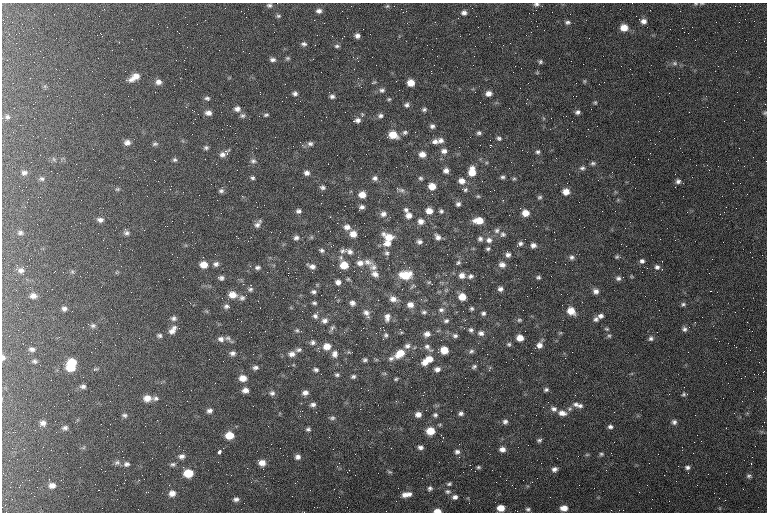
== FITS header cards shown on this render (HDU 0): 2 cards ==
NAXIS1  =                  765 / length of data axis 1
NAXIS2  =                  510 / length of data axis 2

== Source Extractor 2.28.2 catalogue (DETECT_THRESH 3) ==
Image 765 x 510 px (HDU 0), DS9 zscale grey, 1 PNG px = 1 image px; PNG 769 x 514 px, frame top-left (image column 1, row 510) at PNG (2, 3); no overlay
Background 162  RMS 8.1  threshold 24.3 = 3 sigma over >= 5 px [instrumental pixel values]
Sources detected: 397; all 397 listed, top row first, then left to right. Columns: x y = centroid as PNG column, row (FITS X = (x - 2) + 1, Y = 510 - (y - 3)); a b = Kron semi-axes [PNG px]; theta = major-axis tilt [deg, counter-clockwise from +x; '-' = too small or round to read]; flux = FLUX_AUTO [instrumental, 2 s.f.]
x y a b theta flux
536 4 7 5 11 1400
696 4 7 3 8 660
269 5 6 5 - 1200
387 6 6 5 - 860
319 11 7 6 - 2000
342 11 2 2 - 600
464 13 7 6 - 2000
570 14 2 2 - 380
278 16 6 4 12 900
644 21 6 5 - 2400
567 22 8 5 6 1400
22 24 2 2 - 770
197 24 3 2 - 530
624 28 7 6 - 6600
684 32 2 2 - 2800
19 33 2 2 - 300
179 33 2 2 - 240
97 35 2 2 - 240
357 36 6 5 - 2000
460 36 2 2 - 600
342 38 2 2 - 2800
304 44 7 5 -7 1400
315 45 2 2 - 260
337 46 7 5 1 1100
146 48 2 2 - 2800
40 51 2 2 - 2700
287 58 6 5 - 870
423 58 2 2 - 1300
176 60 2 2 - 230
273 60 7 5 -10 1600
540 61 5 5 - 1100
675 63 7 6 - 1300
583 64 2 2 - 360
376 65 2 2 - 270
473 65 2 2 - 810
515 66 2 2 - 530
521 68 2 2 - 1200
595 69 2 2 - 270
136 76 10 8 25 4400
679 78 2 2 - 240
131 79 9 6 3 2400
191 81 3 2 - 430
584 81 5 5 - 670
158 82 7 6 - 2500
374 82 6 4 20 650
411 83 6 6 - 6000
382 90 8 6 4 1600
475 92 2 2 - 270
295 93 6 5 - 1500
489 93 6 5 - 2900
260 94 2 2 - 440
332 96 6 5 - 1600
207 98 7 5 -10 1200
389 99 5 4 - 760
595 103 6 4 -69 700
407 105 7 6 - 1600
237 109 8 7 - 2400
424 109 6 5 - 1100
192 110 3 2 - 1000
578 112 6 5 - 1600
208 113 7 5 -5 2600
765 113 5 4 - 720
198 114 2 2 - 310
266 115 6 4 17 890
242 116 8 7 - 1400
380 116 7 6 - 1700
7 117 6 6 - 1100
357 120 9 7 7 2200
432 126 6 6 - 1600
588 129 2 2 - 370
405 132 7 6 - 1300
479 133 5 5 - 1200
192 134 2 2 - 1500
393 135 9 7 -13 8400
33 136 2 2 - 260
275 137 3 2 - 430
499 138 6 5 - 1100
441 140 8 7 - 2300
435 141 8 7 - 2400
127 142 8 7 - 2900
155 144 8 5 10 1200
310 144 8 6 8 1700
490 145 3 2 - 24000
206 148 7 5 14 1200
256 148 3 2 - 900
739 148 2 2 - 310
444 151 8 7 - 2400
538 152 6 5 - 1200
227 153 5 3 - 1400
222 154 17 7 38 3000
422 154 7 6 - 3900
54 159 6 4 -87 890
175 160 6 5 - 1100
253 161 8 7 - 1700
593 163 6 5 - 1200
696 165 2 2 - 980
582 168 7 6 - 1500
446 171 7 6 - 2400
24 172 7 5 5 1500
472 172 11 8 89 7700
307 173 6 6 - 2100
119 177 2 2 - 480
503 177 6 5 - 1100
252 178 6 5 - 1100
375 178 7 6 - 1900
420 178 6 6 - 1100
42 179 7 6 - 1100
514 179 5 4 - 750
462 181 8 7 - 3900
678 181 6 6 - 1600
211 184 2 2 - 240
432 186 7 6 - 6200
322 187 6 5 - 1400
117 189 7 5 19 900
401 190 13 5 -22 1600
465 190 7 5 -2 1200
221 191 7 5 1 1400
490 191 2 2 - 320
566 192 7 6 - 4900
199 195 2 2 - 320
362 195 7 6 - 5300
478 196 6 4 -20 800
683 196 2 2 - 1200
38 197 2 2 - 670
540 197 6 5 - 1100
27 202 2 2 - 480
458 204 6 6 - 1500
362 207 6 5 - 1700
406 210 7 6 - 1500
298 211 6 5 - 1500
429 211 7 7 - 4900
441 211 6 5 - 1200
724 212 3 2 - 450
525 213 7 6 - 5800
383 214 9 8 - 2700
720 214 2 2 - 360
208 215 2 2 - 300
409 215 7 7 - 3400
330 217 2 2 - 330
100 220 8 6 -9 2100
421 221 8 7 - 3000
479 221 9 6 -2 7800
337 223 2 2 - 1700
364 223 2 2 - 1100
37 224 2 2 - 230
257 225 9 7 46 2200
347 227 8 7 - 3100
497 231 7 7 - 1700
126 232 9 6 -63 1700
280 232 2 2 - 470
554 232 2 2 - 740
20 233 7 5 -12 1100
353 234 7 7 - 4900
503 234 7 7 - 1500
236 236 3 2 - 5600
311 237 6 4 -90 680
389 237 13 8 -28 7700
438 237 8 6 -42 2300
296 238 7 6 - 1700
480 239 7 7 - 1700
489 240 8 8 - 2700
675 240 2 2 - 410
419 242 7 6 - 1800
387 243 10 7 3 4200
520 243 6 5 - 1600
621 244 2 2 - 530
333 245 4 3 - 940
533 245 7 6 - 2200
488 249 5 5 - 1100
322 250 7 5 -14 1300
342 251 7 6 - 1500
349 251 12 7 -27 2900
387 253 7 7 - 1500
447 254 2 2 - 960
508 254 8 6 -73 2000
358 257 2 2 - 2000
572 257 8 7 - 1700
617 257 6 5 - 880
341 258 7 5 -76 1400
642 261 6 6 - 1700
368 262 13 7 -17 3500
360 263 9 7 -5 3400
458 263 7 5 30 1100
216 264 8 6 17 1900
565 264 2 2 - 690
204 265 8 7 - 5700
344 265 8 7 - 8900
502 265 8 7 - 2900
516 265 2 2 - 3700
121 266 3 2 - 400
312 266 9 6 -15 2500
257 267 8 5 -5 1600
373 267 11 9 -11 3000
657 267 7 6 - 1700
647 268 2 2 - 3000
20 270 10 7 -8 2200
288 273 2 2 - 9200
375 274 11 8 -32 3200
405 275 13 9 1 13000
462 275 8 7 - 3300
80 276 2 2 - 280
470 276 7 6 - 1700
538 277 6 5 - 1100
221 278 7 5 -6 1600
618 278 7 6 - 1700
348 279 6 4 -15 810
338 282 7 7 - 2600
243 284 3 3 - 310
413 286 10 5 15 1100
537 287 2 2 - 260
250 289 7 5 16 1300
500 289 6 5 - 1900
596 291 7 6 - 2600
711 291 3 2 - 740
314 292 7 5 -1 1400
233 295 9 7 -7 5600
33 296 7 5 3 2600
462 297 7 6 - 6700
242 298 8 7 - 1700
283 298 2 2 - 250
393 299 11 8 -19 3600
421 299 3 3 - 500
258 301 3 2 - 440
314 303 6 4 -10 1000
352 303 7 6 - 2200
683 304 7 5 12 1200
410 305 8 7 - 3700
226 306 7 6 - 1600
472 308 5 5 - 1000
64 309 7 6 - 1900
441 310 8 6 2 1800
463 311 2 2 - 320
571 311 8 7 - 6800
424 312 7 5 -1 1300
366 313 10 8 -30 2800
483 313 5 5 - 1300
315 316 9 8 - 2000
601 316 7 6 - 1900
387 317 11 7 81 3200
174 318 8 7 - 1800
20 319 2 2 - 310
596 319 7 6 - 1700
519 320 6 5 - 970
325 321 9 7 20 2500
446 321 7 5 22 1400
695 322 2 2 - 330
747 322 2 2 - 280
93 326 8 7 - 1800
332 328 9 4 58 1200
400 329 3 3 - 590
607 329 6 5 - 790
684 329 6 6 - 1700
749 329 3 2 - 460
173 330 13 8 52 3900
297 330 6 6 - 1000
471 330 6 5 - 1300
265 331 3 2 - 510
438 331 6 3 19 610
657 332 2 2 - 340
481 333 8 7 - 2200
560 333 6 3 18 620
427 334 8 7 - 2800
159 335 7 5 -2 1300
386 335 6 6 - 1300
455 336 7 5 -19 1500
609 336 6 5 - 960
520 338 6 5 - 5300
651 338 7 6 - 1500
221 339 8 7 - 2200
229 339 12 4 -40 1600
31 342 2 2 - 340
313 342 8 7 - 1700
509 344 5 5 - 930
540 345 9 6 65 3300
327 346 8 7 - 5800
407 346 9 8 - 2300
428 347 15 7 -43 2800
736 347 3 3 - 340
32 349 7 6 - 1800
299 350 9 6 12 1400
444 350 6 6 - 8600
471 351 7 5 27 1300
352 352 2 2 - 2500
232 353 7 6 - 1900
400 353 12 8 36 8800
291 354 9 7 0 2800
335 354 9 8 - 2600
3 357 8 5 -90 1500
391 358 9 6 26 1800
565 358 2 2 - 800
209 359 2 2 - 510
429 359 9 7 6 6000
365 360 5 4 - 1100
34 361 7 6 - 1300
72 362 9 6 0 11000
425 363 8 6 4 3700
71 367 9 6 0 10000
255 367 7 5 8 1700
474 367 7 5 30 1100
95 369 7 4 15 980
437 369 7 5 11 2400
316 370 6 5 - 1200
763 372 2 2 - 400
337 375 5 4 - 1000
353 376 6 5 - 1100
745 376 3 2 - 430
243 378 8 6 -2 5100
396 379 5 4 - 740
118 385 2 2 - 360
83 386 7 5 2 1700
245 390 6 6 - 3000
546 390 6 5 - 1200
272 393 7 7 - 1700
305 393 7 6 - 2400
683 394 6 5 - 940
687 394 2 2 - 2000
423 395 3 2 - 560
147 398 8 7 - 4900
156 398 8 6 1 1500
396 401 3 3 - 670
576 404 10 7 0 2500
313 405 7 5 6 1800
580 406 8 6 17 1800
543 407 2 2 - 330
360 409 2 2 - 4700
554 409 8 6 -18 2000
570 409 7 6 - 1400
209 411 7 6 - 1900
461 413 6 5 - 1500
562 413 11 7 -11 3700
418 414 6 5 - 3100
124 415 6 5 - 1200
435 415 6 5 - 1200
536 415 2 2 - 220
332 418 7 6 - 1300
505 422 7 7 - 1700
674 422 7 6 - 1700
43 423 8 6 -65 2400
440 424 6 3 19 620
40 426 3 3 - 810
610 427 7 5 2 1700
65 428 7 5 10 1500
726 428 2 2 - 260
308 429 5 5 - 1200
430 431 7 6 - 9400
229 435 8 7 - 9500
539 440 6 4 33 1200
694 442 2 2 - 1500
179 446 2 2 - 210
420 447 6 4 -12 1700
518 447 2 2 - 210
502 449 7 6 - 2800
122 451 2 2 - 420
219 451 5 3 - 2700
457 452 7 6 - 1700
611 453 2 2 - 430
601 454 6 5 - 1000
587 455 6 4 1 700
181 456 8 6 14 2200
298 457 7 6 - 2100
459 457 2 2 - 3500
117 462 8 7 - 1600
262 463 8 7 - 4700
751 463 3 2 - 740
126 464 8 6 8 1600
173 464 7 6 - 1200
183 467 3 2 - 640
478 467 5 4 - 890
687 467 6 4 -5 1400
554 469 8 6 28 2100
475 471 2 2 - 240
389 472 6 5 - 800
188 473 7 6 - 13000
688 473 2 2 - 290
749 476 6 5 - 1100
125 480 3 2 - 590
22 482 2 2 - 230
295 483 3 2 - 550
449 484 7 5 19 1200
52 485 7 6 - 2900
512 485 2 2 - 280
430 488 7 6 - 1400
448 491 9 6 -4 1600
172 493 7 6 - 3600
406 494 13 7 9 4300
68 496 3 2 - 390
455 497 8 7 - 2100
6 499 2 2 - 290
236 499 8 6 6 2100
102 508 2 2 - 310
501 508 7 6 - 6400
564 508 8 6 0 4200
528 509 7 5 -14 1300
611 510 3 2 - 590
386 511 2 2 - 220
437 511 7 4 1 4400
517 511 2 2 - 240
At the frame edge (FLAGS 8, measured only in part): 7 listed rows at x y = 536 4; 696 4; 765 113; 3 357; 386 511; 437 511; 517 511